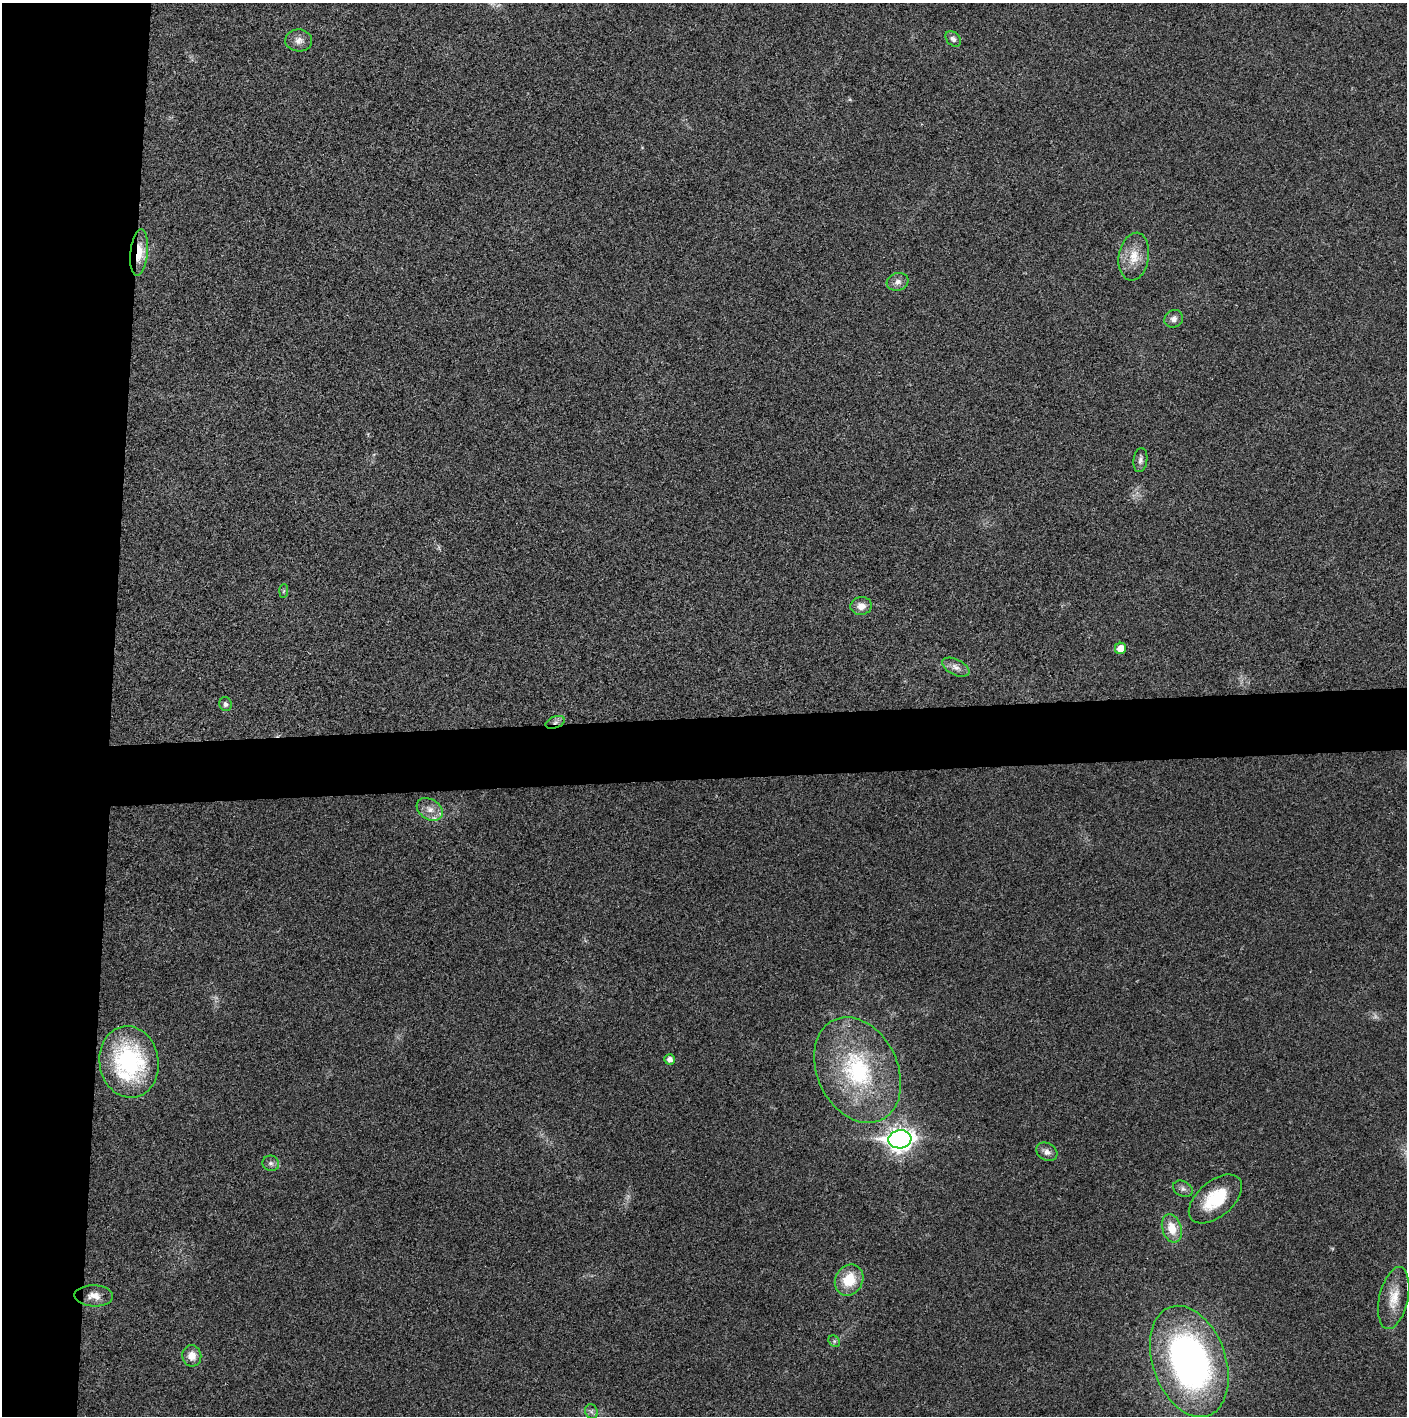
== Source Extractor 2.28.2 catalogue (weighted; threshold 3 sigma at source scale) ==
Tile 4 of 3 x 3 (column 1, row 2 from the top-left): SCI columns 2-1406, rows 1415-2828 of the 4221 x 4243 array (HDU 1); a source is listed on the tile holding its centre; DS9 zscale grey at full resolution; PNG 1409 x 1418 px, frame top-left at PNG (2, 3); each listed source drawn as its Kron ellipse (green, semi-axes under 4 px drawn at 4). Shown black and unused: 12% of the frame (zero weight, under 3 of 4 exposures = <1% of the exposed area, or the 3 px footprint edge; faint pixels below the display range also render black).
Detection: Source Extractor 2.28.2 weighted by HDU 2 'WHT'; one run over the whole footprint, this tile lists its part. Background 0.0253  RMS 0.0059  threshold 0.0267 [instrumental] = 3 sigma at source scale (4.5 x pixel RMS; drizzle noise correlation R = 1.50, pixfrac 1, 0.05/0.05 arcsec/px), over >= 5 px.
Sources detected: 32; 2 too faint to see at this stretch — neither listed nor drawn; the other 30 listed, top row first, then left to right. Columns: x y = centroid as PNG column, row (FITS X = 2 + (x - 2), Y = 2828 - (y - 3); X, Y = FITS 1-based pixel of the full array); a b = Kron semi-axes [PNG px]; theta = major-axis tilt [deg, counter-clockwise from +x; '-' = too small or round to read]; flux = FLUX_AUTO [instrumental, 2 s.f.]
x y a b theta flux
953 39 9 6 -44 2.2
299 40 13 11 -2 4.4
139 252 23 8 84 13
1134 257 24 15 81 12
898 282 11 8 18 3.2
1174 319 9 8 - 2.8
1140 460 12 7 82 2.4
284 591 7 4 87 0.89
861 606 11 9 6 5.1
1121 648 6 5 - 7.3
956 667 15 7 -26 3.8
226 704 7 6 - 1.7
555 722 10 6 21 2.5
430 809 14 10 -31 5.7
669 1059 5 5 - 3
129 1062 36 29 -81 81
857 1070 55 40 -64 78
900 1139 11 9 6 440
1047 1152 11 8 -29 3.4
271 1163 8 7 - 1.9
1183 1189 10 7 -28 2.4
1215 1199 31 18 40 27
1172 1228 14 9 -72 10
849 1280 16 13 58 17
94 1296 19 10 -2 5.8
1394 1298 31 14 77 12
834 1341 6 5 - 1.1
192 1356 11 9 -81 6.3
1189 1361 58 36 -71 240
591 1411 7 6 - 1.8
Overlapping masked pixels (flux is a lower limit): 2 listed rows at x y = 139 252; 555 722